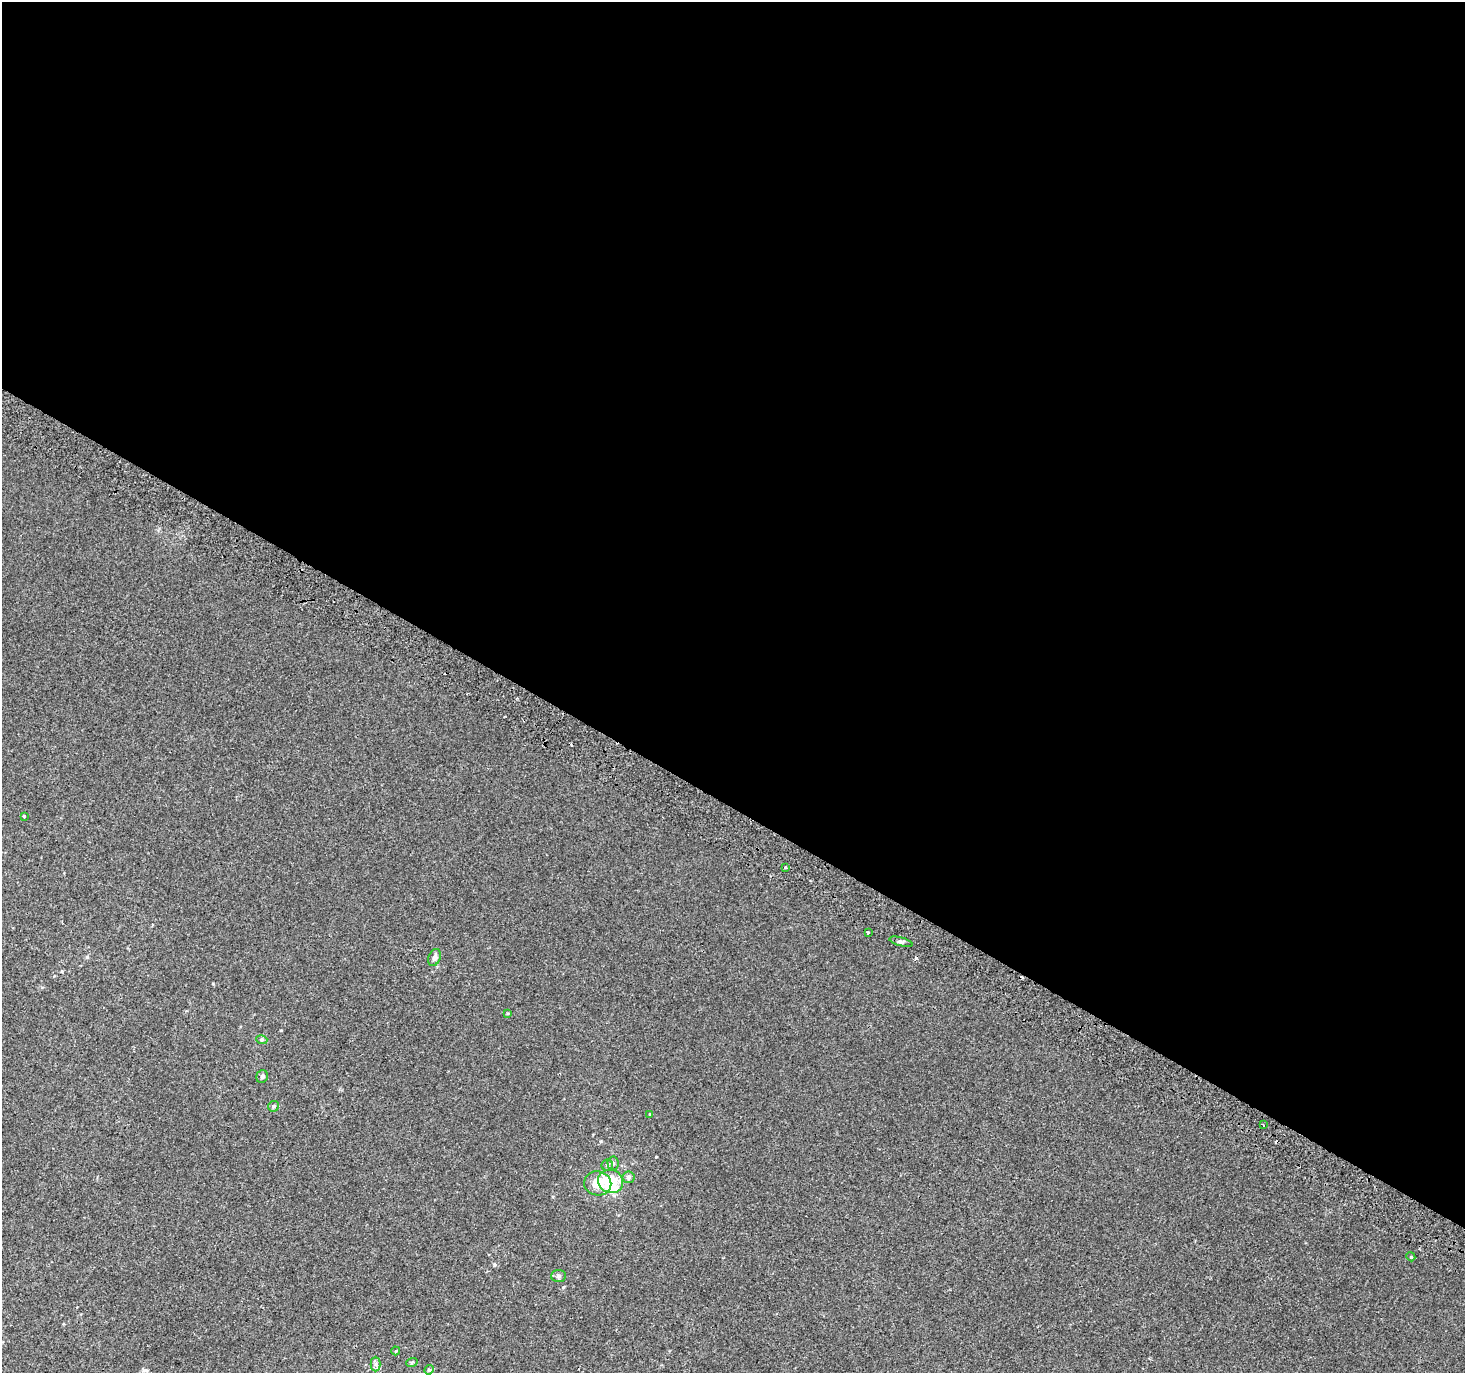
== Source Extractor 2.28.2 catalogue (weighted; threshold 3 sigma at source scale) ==
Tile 3 of 4 x 4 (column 3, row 1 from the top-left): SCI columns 2959-4421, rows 4409-5779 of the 5908 x 6010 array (HDU 1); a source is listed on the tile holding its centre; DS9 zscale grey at full resolution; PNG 1467 x 1375 px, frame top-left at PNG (2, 2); each listed source drawn as its Kron ellipse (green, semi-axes under 4 px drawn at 4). Shown black and unused: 59% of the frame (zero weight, under 2 of 3 exposures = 2% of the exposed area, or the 3 px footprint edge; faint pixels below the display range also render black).
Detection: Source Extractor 2.28.2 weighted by HDU 2 'WHT'; one run over the whole footprint, this tile lists its part. Background 6.26e-04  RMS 0.0036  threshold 0.0164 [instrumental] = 3 sigma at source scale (4.5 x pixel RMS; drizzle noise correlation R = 1.50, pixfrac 1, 0.0396/0.0396 arcsec/px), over >= 5 px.
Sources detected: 25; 1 inside a brighter object's white glare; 2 cosmic-ray / hot-pixel residue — neither listed nor drawn; the other 22 listed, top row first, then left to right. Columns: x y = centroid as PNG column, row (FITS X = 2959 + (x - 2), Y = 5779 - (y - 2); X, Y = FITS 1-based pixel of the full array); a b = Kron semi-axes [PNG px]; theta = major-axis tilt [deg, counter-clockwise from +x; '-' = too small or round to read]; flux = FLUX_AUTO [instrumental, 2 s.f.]
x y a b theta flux
24 816 3 3 - 1.3
785 867 3 3 - 1.6
868 932 3 3 - 0.53
901 942 12 3 -15 0.77
434 957 9 6 69 1.4
508 1013 3 3 - 0.49
262 1040 5 3 - 0.43
262 1076 6 5 - 0.75
273 1106 5 5 - 0.67
650 1114 4 3 - 0.3
1263 1125 3 2 - 0.6
613 1163 6 5 - 0.79
607 1165 6 5 - 0.67
628 1177 6 6 - 0.88
610 1181 12 11 - 12
598 1183 13 12 - 5.8
1411 1257 4 3 - 0.31
559 1276 7 6 - 0.85
396 1351 4 4 - 0.31
412 1362 6 3 19 0.36
375 1364 7 5 90 0.82
429 1370 5 4 - 0.45
Unlisted compact peaks at least as high as the median listed source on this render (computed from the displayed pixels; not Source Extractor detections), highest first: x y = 656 1157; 87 957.